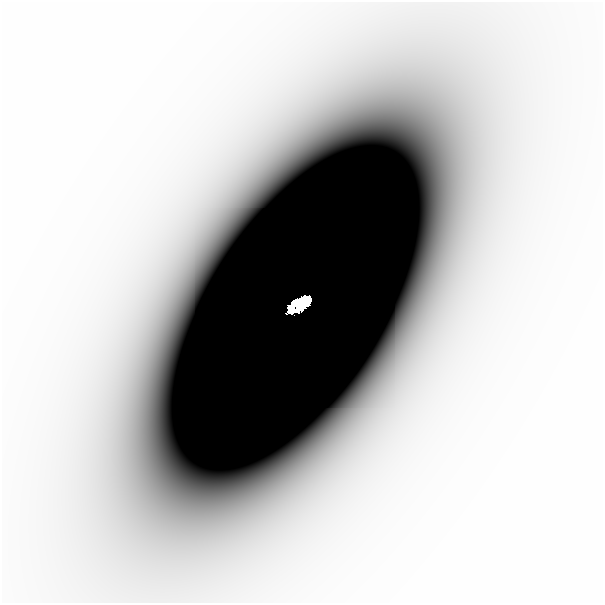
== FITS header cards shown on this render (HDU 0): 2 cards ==
NAXIS1  =                  601
NAXIS2  =                  601

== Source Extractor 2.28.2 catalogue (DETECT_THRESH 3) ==
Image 601 x 601 px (HDU 0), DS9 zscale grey, 1 PNG px = 1 image px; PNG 605 x 605 px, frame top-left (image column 1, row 601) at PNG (2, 2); no overlay
Background -3.08e-08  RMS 1.5e-08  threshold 4.38e-08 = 3 sigma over >= 5 px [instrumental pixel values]
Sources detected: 3; all 3 listed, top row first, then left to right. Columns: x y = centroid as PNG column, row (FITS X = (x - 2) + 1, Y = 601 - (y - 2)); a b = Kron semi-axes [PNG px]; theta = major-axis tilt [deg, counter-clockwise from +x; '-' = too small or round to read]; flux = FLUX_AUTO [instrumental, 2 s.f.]
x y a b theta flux
440 259 13 10 67 1.5e-05
191 302 45 24 71 2.2e-05
300 304 20 8 33 9.6e+00